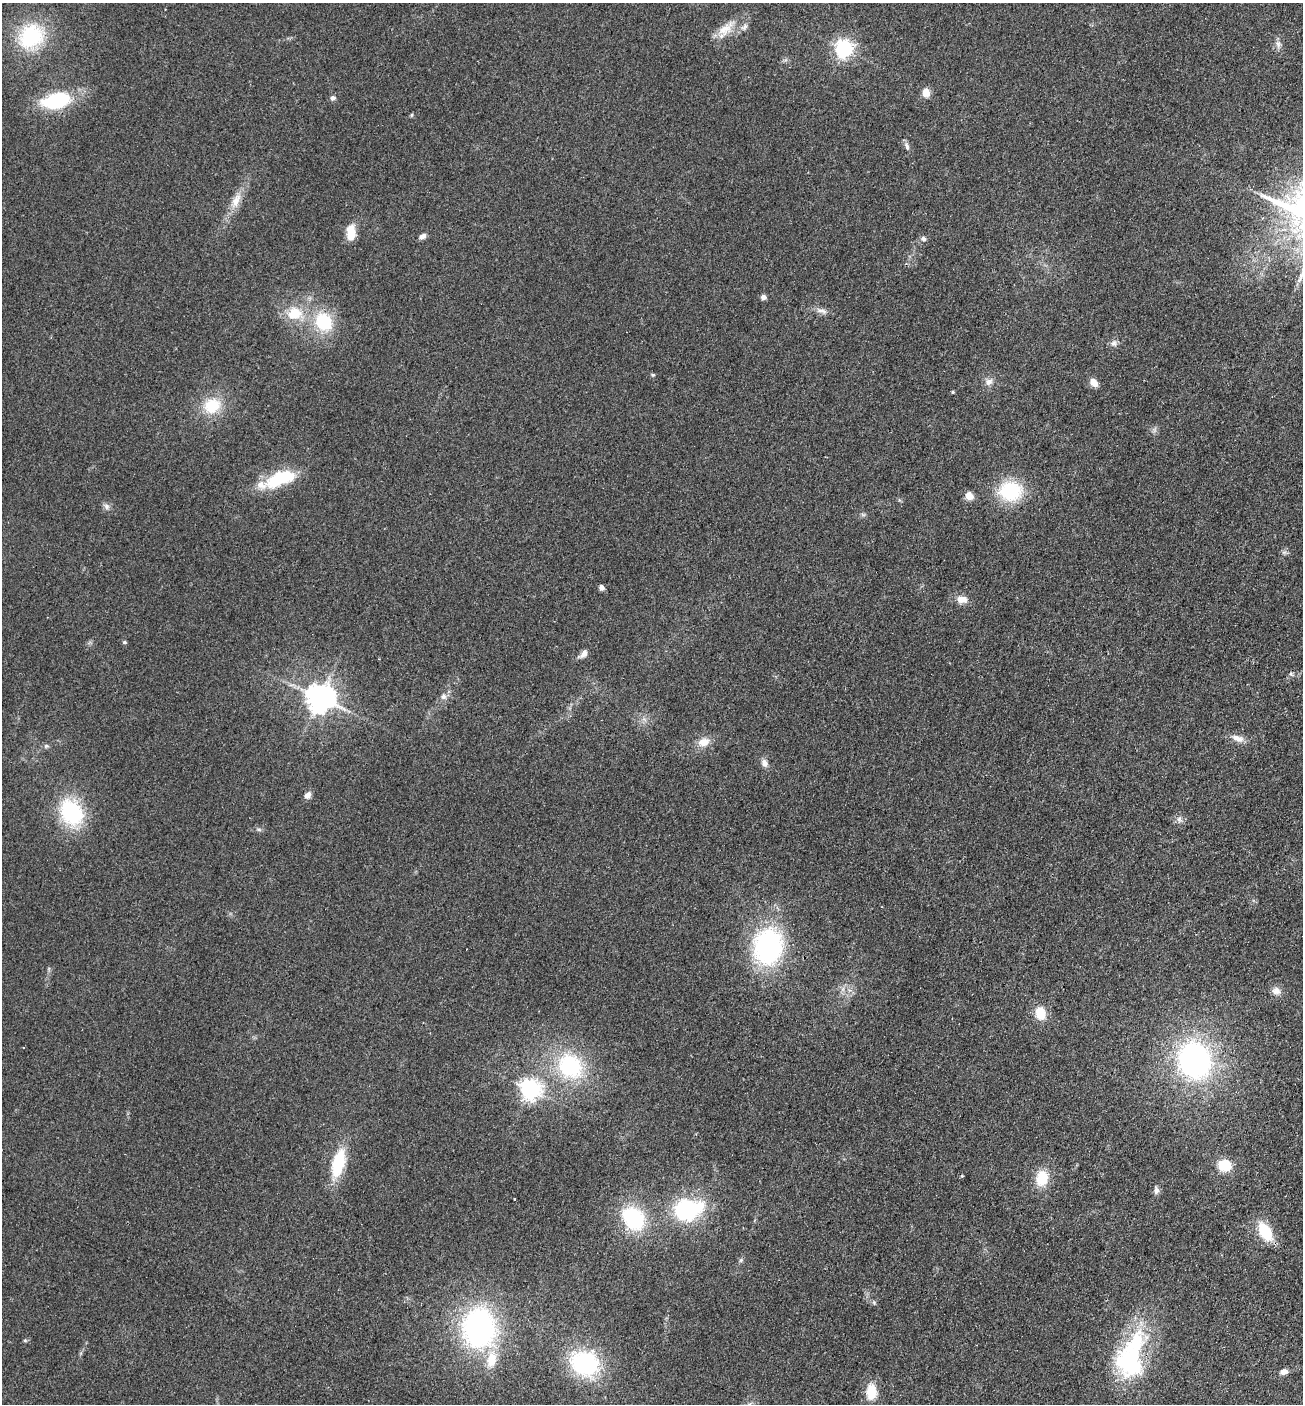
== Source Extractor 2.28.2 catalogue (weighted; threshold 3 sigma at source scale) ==
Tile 6 of 4 x 4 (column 2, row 2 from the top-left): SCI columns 1497-2797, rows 2832-4233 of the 5727 x 5663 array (HDU 1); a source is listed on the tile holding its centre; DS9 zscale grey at full resolution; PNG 1305 x 1406 px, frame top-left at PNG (2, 3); no overlay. Shown black and unused: <1% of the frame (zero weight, under 2 of 3 exposures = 3% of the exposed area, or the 3 px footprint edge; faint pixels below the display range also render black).
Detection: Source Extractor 2.28.2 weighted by HDU 2 'WHT'; one run over the whole footprint, this tile lists its part. Background 0.111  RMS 0.0093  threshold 0.042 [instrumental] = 3 sigma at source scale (4.5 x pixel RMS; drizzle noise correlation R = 1.50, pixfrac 1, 0.05/0.05 arcsec/px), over >= 5 px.
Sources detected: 68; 1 inside a brighter object's white glare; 1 cosmic-ray / hot-pixel residue — not listed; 2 inside a brighter listed object's ellipse — not listed separately; the other 64 listed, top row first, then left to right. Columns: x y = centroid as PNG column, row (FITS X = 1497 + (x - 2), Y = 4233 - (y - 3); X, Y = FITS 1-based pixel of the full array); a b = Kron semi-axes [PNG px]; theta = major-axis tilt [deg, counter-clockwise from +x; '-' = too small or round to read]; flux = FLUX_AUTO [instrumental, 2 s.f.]
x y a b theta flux
745 27 10 6 59 3.3
725 29 27 13 42 16
31 36 30 25 42 69
1278 44 12 7 -74 4.2
844 49 7 7 - 340
926 93 10 9 - 7.3
333 98 6 6 - 2.9
56 101 32 16 13 63
411 115 6 4 89 1
907 146 12 5 -66 2.9
236 201 23 10 65 12
351 233 15 9 88 17
423 236 7 5 25 4.2
923 239 7 6 - 2.6
763 297 6 5 - 3.8
822 311 19 6 -15 5
294 314 19 16 9 24
324 322 20 17 -60 44
1114 343 10 8 70 3.4
653 375 5 4 - 1.1
989 382 11 9 44 4.8
1094 383 11 8 -44 6.5
953 392 4 4 - 0.98
212 406 21 18 27 30
279 479 36 15 21 48
1010 491 22 19 -1 58
969 496 5 5 - 22
106 506 8 7 - 3.3
1284 552 7 4 18 1.8
601 587 5 4 - 4.9
962 599 14 9 -6 7.9
124 642 5 5 - 1.1
584 654 12 6 47 5.3
1291 674 7 4 -45 1.5
443 696 8 8 - 3.6
320 698 9 8 - 1300
1237 738 18 8 -20 7.5
703 742 16 11 18 10
46 746 6 5 - 1.7
764 763 11 8 -69 4.7
308 795 10 7 54 4.2
71 812 26 20 -57 78
1179 819 8 6 88 3.2
259 830 6 4 -19 1.5
768 946 35 28 82 150
1276 991 12 10 -4 6
1040 1013 12 9 -77 20
1194 1060 37 32 -68 210
570 1066 26 22 -48 80
530 1089 7 7 - 550
338 1163 27 12 76 45
1224 1165 11 9 -20 28
1042 1178 16 12 80 25
1156 1190 10 6 90 3.3
687 1210 27 19 13 96
634 1218 20 16 -51 82
1265 1232 17 9 -58 40
874 1303 6 4 -47 1.4
479 1328 36 30 -86 210
25 1340 5 5 - 1.1
584 1363 30 23 -24 98
1130 1363 45 34 -69 99
1284 1372 10 7 15 4.4
871 1392 18 12 88 19
Overlapping masked pixels (flux is a lower limit): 1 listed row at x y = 1130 1363
Unlisted compact peaks at least as high as the median listed source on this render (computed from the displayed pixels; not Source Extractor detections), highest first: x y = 741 1260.